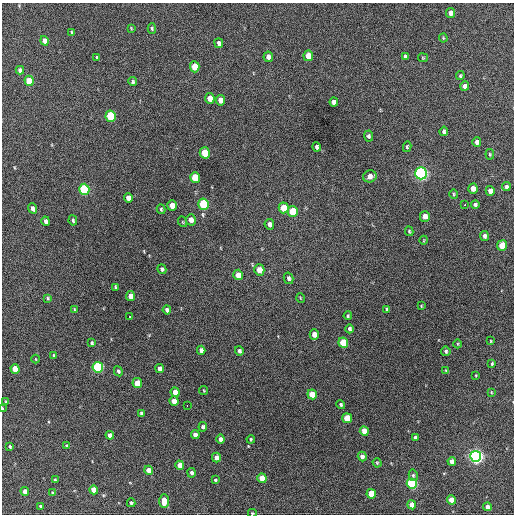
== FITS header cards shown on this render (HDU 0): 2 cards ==
NAXIS1  =                  512 / Axis length
NAXIS2  =                  512 / Axis length

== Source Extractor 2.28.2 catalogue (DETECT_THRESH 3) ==
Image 512 x 512 px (HDU 0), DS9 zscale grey, 1 PNG px = 1 image px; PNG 516 x 516 px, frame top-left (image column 1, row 512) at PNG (2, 3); each listed source drawn as its Kron ellipse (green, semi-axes under 4 px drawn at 4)
Background 699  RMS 19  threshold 58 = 3 sigma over >= 5 px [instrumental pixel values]
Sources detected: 133; all 133 listed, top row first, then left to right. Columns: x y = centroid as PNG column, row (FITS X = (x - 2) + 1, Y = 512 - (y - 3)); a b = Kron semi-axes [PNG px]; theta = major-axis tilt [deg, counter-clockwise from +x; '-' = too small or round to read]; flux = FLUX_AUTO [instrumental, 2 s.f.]
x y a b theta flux
450 13 5 4 - 5400
131 28 4 3 - 1000
152 28 5 4 - 2000
72 32 4 3 - 1600
443 38 4 4 - 1300
45 41 5 4 - 7000
219 43 5 4 - 4000
308 56 5 4 - 15000
405 56 4 3 - 2900
268 57 5 5 - 5300
97 58 4 3 - 1700
423 58 5 4 - 1400
195 67 5 5 - 23000
20 70 4 4 - 4000
460 76 4 3 - 1800
29 81 5 4 - 30000
133 82 4 4 - 2200
465 86 5 4 - 6300
210 98 5 4 - 14000
221 100 5 4 - 10000
334 102 4 4 - 5100
111 116 5 5 - 69000
444 131 4 3 - 3000
368 136 5 4 - 2800
477 142 4 4 - 5300
317 147 4 4 - 3200
407 147 5 4 - 1600
205 153 5 5 - 38000
490 154 5 4 - 1400
421 173 6 5 - 390000
370 176 7 6 - 8500
195 178 5 5 - 40000
506 187 4 4 - 3200
84 189 5 5 - 120000
473 189 5 4 - 8900
490 191 5 4 - 6800
454 194 5 4 - 1600
128 198 5 4 - 8500
204 204 6 5 - 92000
475 204 4 4 - 2700
464 205 3 3 - 3000
172 206 5 4 - 11000
32 208 5 3 - 4000
284 208 5 5 - 25000
161 209 5 3 - 1900
293 211 5 5 - 45000
425 216 5 5 - 8800
73 220 5 4 - 2500
191 220 5 5 - 8600
46 221 5 4 - 4700
183 222 5 3 - 1100
269 224 5 4 - 4900
409 231 5 3 - 1600
484 236 5 4 - 3700
424 240 4 3 - 990
502 245 5 5 - 26000
162 269 5 4 - 2800
259 270 6 5 - 12000
238 275 5 4 - 13000
289 278 6 5 - 2800
115 287 4 3 - 1600
130 296 5 4 - 11000
48 298 4 3 - 1500
301 298 5 3 - 970
421 306 3 2 - 970
75 309 4 3 - 1300
387 309 3 3 - 1800
167 310 4 4 - 4200
348 316 4 3 - 1600
129 317 3 2 - 5500
349 329 4 4 - 2800
314 335 5 4 - 8600
491 341 3 3 - 1100
92 343 4 3 - 2100
343 343 5 5 - 46000
458 344 4 3 - 1100
201 350 4 4 - 4800
239 351 5 4 - 2900
446 351 5 4 - 2200
54 356 4 3 - 2600
36 359 4 3 - 810
492 364 3 2 - 1500
98 367 5 5 - 160000
15 369 5 4 - 21000
160 369 5 4 - 6000
118 371 5 4 - 2800
446 371 3 3 - 1700
476 375 3 3 - 950
137 383 5 4 - 21000
204 390 5 3 - 1000
175 392 5 4 - 12000
491 392 4 3 - 1200
312 394 5 4 - 19000
174 401 5 4 - 13000
6 402 4 2 - 980
341 404 5 4 - 2600
187 405 3 2 - 14000
2 408 3 2 - 1000
141 413 4 3 - 2300
347 418 5 5 - 27000
203 427 4 4 - 3400
364 431 5 4 - 12000
110 435 4 4 - 6700
195 435 4 4 - 7300
415 437 4 3 - 3200
220 439 4 4 - 4900
251 439 4 3 - 1500
66 446 4 4 - 1800
10 447 4 3 - 1900
362 456 5 4 - 4500
476 456 5 5 - 480000
216 457 5 4 - 7100
452 461 4 4 - 8600
377 463 5 4 - 1400
180 465 4 4 - 12000
149 470 4 4 - 12000
191 473 5 4 - 3600
413 475 6 4 -76 2000
262 478 5 4 - 20000
55 480 4 3 - 1600
215 480 4 3 - 1800
412 484 5 5 - 160000
94 490 4 4 - 15000
25 491 4 4 - 7400
53 493 4 4 - 1600
371 494 5 4 - 29000
452 500 5 4 - 17000
164 501 7 5 -89 16000
131 503 4 4 - 2400
412 505 4 4 - 10000
41 506 3 3 - 2000
488 507 4 4 - 9500
252 513 4 3 - 1600
At the frame edge (FLAGS 8, measured only in part): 2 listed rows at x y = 2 408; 252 513